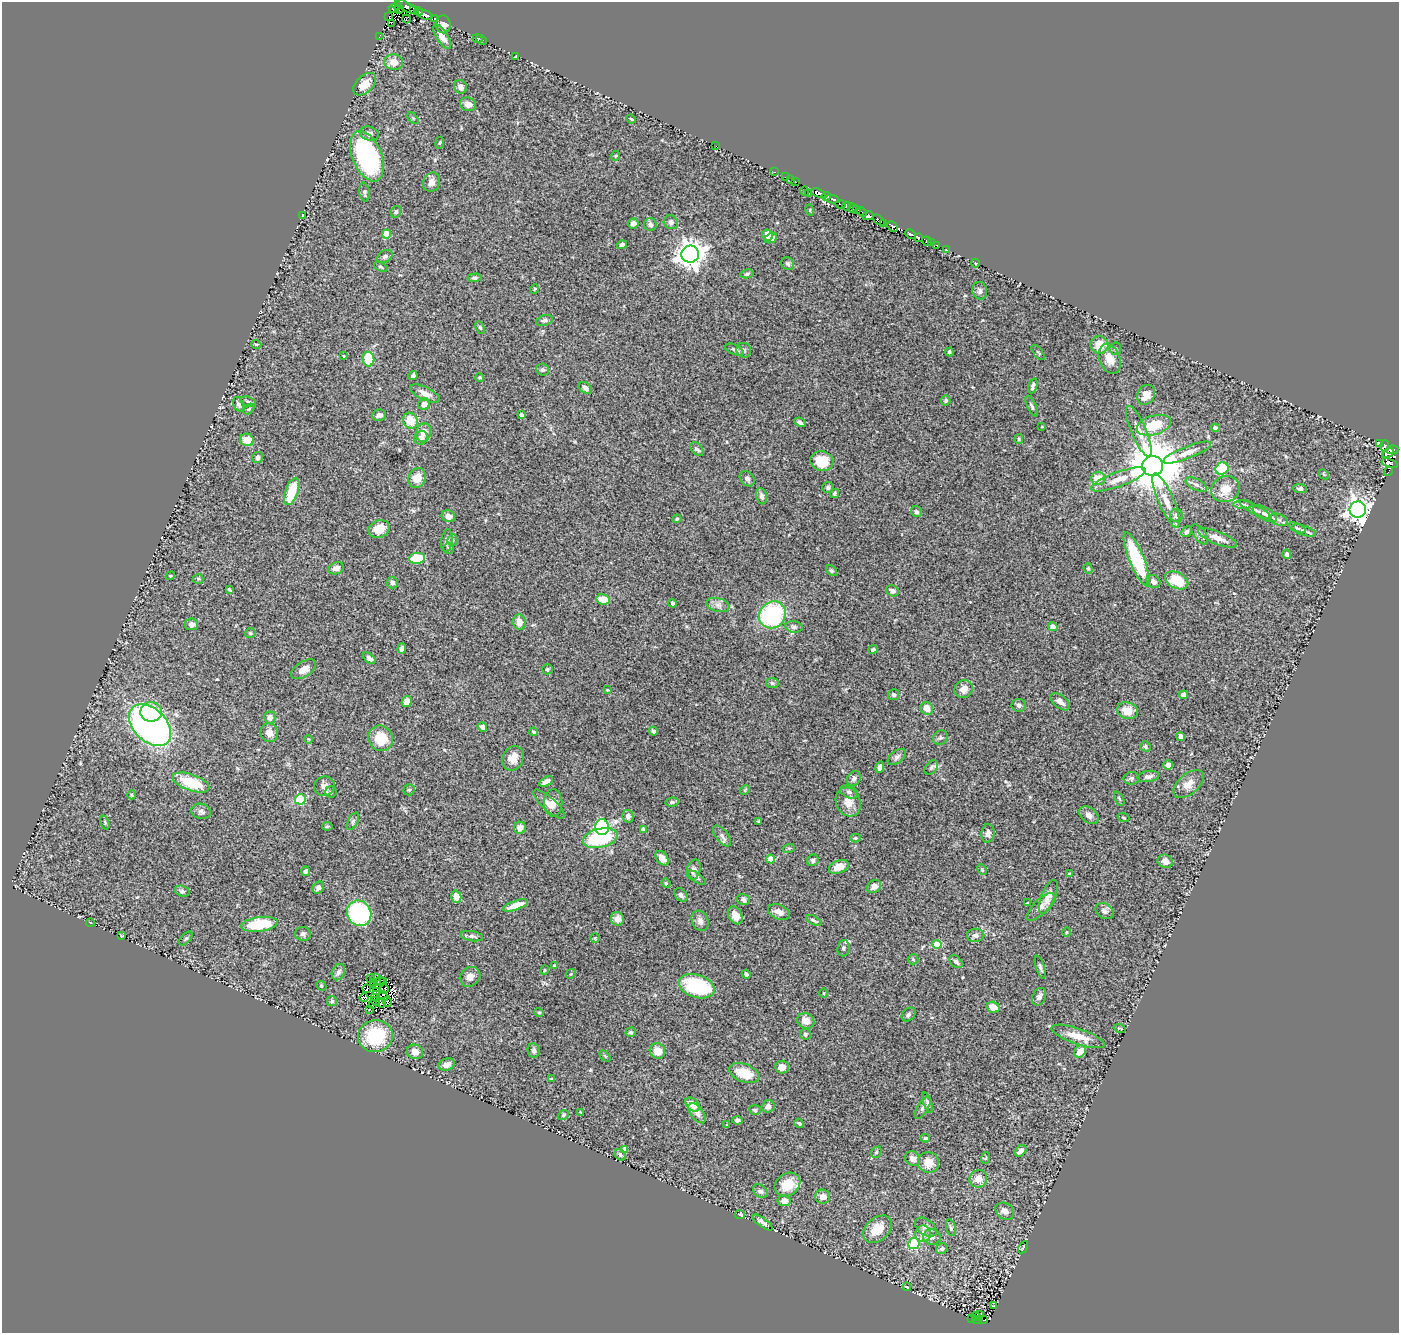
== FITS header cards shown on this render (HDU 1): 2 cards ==
NAXIS1  =                 1397
NAXIS2  =                 1331

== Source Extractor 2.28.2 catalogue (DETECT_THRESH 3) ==
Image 1397 x 1331 px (HDU 1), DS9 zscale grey, 1 PNG px = 1 image px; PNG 1401 x 1335 px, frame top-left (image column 1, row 1331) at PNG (2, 2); each listed source drawn as its Kron ellipse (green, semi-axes under 4 px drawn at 4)
Background 0.753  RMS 0.04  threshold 0.119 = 3 sigma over >= 5 px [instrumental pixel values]
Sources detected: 382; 11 with non-positive FLUX_AUTO (blend fragments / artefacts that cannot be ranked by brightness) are neither listed nor drawn; the other 371 listed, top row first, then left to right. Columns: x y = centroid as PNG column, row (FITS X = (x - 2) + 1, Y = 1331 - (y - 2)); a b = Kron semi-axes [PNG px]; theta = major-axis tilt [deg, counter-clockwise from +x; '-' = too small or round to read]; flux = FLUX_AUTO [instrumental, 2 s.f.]
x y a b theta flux
397 5 4 3 - 80
407 7 13 4 -30 220
394 9 5 2 - 50
399 9 4 3 - 71
413 9 3 2 - 49
418 12 4 3 - 230
424 14 9 4 -22 640
389 16 2 2 - 12
434 18 3 3 - 36
406 19 4 2 - 8.3
391 23 2 2 - 16
443 24 9 7 -88 18
442 36 14 5 -58 22
379 37 2 2 - 1.8
478 39 5 3 - 2
481 40 6 2 -44 1.4
515 56 3 2 - 2
394 62 9 7 -6 25
365 84 14 8 44 35
461 87 7 6 - 13
468 104 8 6 -15 18
413 118 7 4 -46 3.4
631 119 5 3 - 2.4
369 134 9 7 -16 11
440 143 6 3 81 2.6
716 146 2 2 - 21
367 156 26 14 -67 450
615 156 5 3 - 2.2
774 172 3 2 - 17
786 177 3 2 - 22
791 180 2 2 - 4
795 181 2 2 - 2.3
431 182 10 8 65 16
805 191 4 2 - 2.9
365 192 9 5 -83 6.2
809 193 3 2 - 26
818 193 8 4 -19 310
826 196 4 4 - 110
832 199 7 3 -10 180
840 204 5 3 - 73
846 206 4 4 - 82
852 208 4 3 - 110
857 209 3 3 - 20
810 210 6 3 -74 2.4
396 212 6 5 - 4.7
862 212 5 3 - 140
303 215 3 2 - 2.9
868 216 6 3 9 210
879 220 6 3 -42 110
671 222 7 6 - 8.6
633 223 5 5 - 11
883 223 3 2 - 50
650 225 7 6 - 8.1
892 227 6 4 -47 180
386 234 4 4 - 49
911 234 6 3 -29 110
768 235 6 5 - 23
771 238 6 4 26 17
918 238 4 4 - 34
927 241 5 3 - 24
931 243 3 2 - 5
622 245 5 4 - 5.5
937 245 3 2 - 16
947 250 2 2 - 5.5
690 254 9 8 - 2900
385 256 8 6 32 6.1
975 263 4 3 - 1.7
788 264 7 6 - 5.4
381 267 7 3 -26 3.7
747 274 7 4 11 4.2
475 278 7 4 2 5.3
534 289 4 3 - 2.4
980 291 9 7 -77 8.8
544 320 9 5 17 6.6
480 327 6 4 -62 3.5
256 344 5 3 - 2.8
1099 345 9 8 - 46
1115 349 6 5 - 5.2
734 350 10 5 -24 7.4
744 350 7 7 - 9.5
949 352 4 3 - 4.9
1038 353 9 3 -50 3.2
344 356 3 3 - 2.6
369 359 7 5 -81 73
1110 359 15 10 -68 36
542 370 6 6 - 5.2
413 375 4 3 - 7.3
480 377 4 4 - 3.2
1033 386 7 4 72 7.5
585 388 7 5 -36 9.1
425 393 16 6 -26 18
1146 395 10 8 60 27
946 400 5 5 - 4.2
248 402 8 5 -18 5.3
239 404 7 5 -65 5.9
424 404 6 5 - 14
1032 406 11 4 -66 7
249 409 6 4 45 3.3
379 415 7 5 14 12
522 415 4 4 - 5
410 421 8 7 - 47
800 422 6 4 -27 6.4
1154 425 17 9 15 74
1042 427 3 2 - 1.7
1215 428 4 4 - 10
1139 431 27 7 -67 31
423 432 9 7 71 21
421 438 7 6 - 10
1019 439 5 4 - 3.7
247 440 7 6 - 39
1379 443 4 2 - 42
1385 446 5 3 - 170
697 449 8 5 -44 7.3
1392 450 6 4 8 260
1187 453 25 6 21 26
1388 453 6 3 31 120
258 458 5 5 - 7.8
822 461 11 9 -15 61
1390 463 8 3 -20 34
1153 466 10 10 - 18000
1222 468 7 6 - 110
1389 471 5 2 - 4.9
1324 474 5 3 - 2.4
417 478 10 8 65 33
1098 478 7 6 - 33
747 479 8 6 -48 8.5
1118 479 29 7 20 36
1196 485 11 5 -27 9.8
828 487 5 5 - 6.1
1226 489 14 13 - 43
1300 489 7 4 -2 6.5
292 491 14 6 70 78
835 493 5 4 - 4.6
762 496 8 5 -78 10
1166 501 29 7 -66 37
1243 504 10 4 0 8.4
1358 509 8 8 - 1700
1255 510 18 4 -28 15
916 512 6 5 - 5.9
1265 514 13 6 -28 12
448 516 7 5 -23 16
1176 516 6 6 - 12
677 519 4 4 - 3.4
1279 520 9 5 -18 7.9
1297 528 9 4 -25 6.1
379 529 11 8 22 42
1303 530 13 5 -17 11
1187 532 6 4 46 6.6
1200 534 12 6 -53 8.8
1217 538 21 6 -22 23
453 540 5 5 - 4.3
447 541 11 5 81 9.8
448 549 5 5 - 4.6
1287 554 4 4 - 7.9
417 558 8 5 8 100
1137 559 29 7 -68 210
336 568 8 5 17 13
1088 569 5 4 - 3.7
831 571 6 4 -39 4.4
170 576 5 3 - 2.5
198 579 5 5 - 3
1177 580 12 8 -27 85
1153 582 7 6 - 12
392 583 6 5 - 6.8
229 590 4 3 - 4
892 591 7 5 -26 10
603 599 7 5 -11 46
672 603 4 4 - 4.2
718 605 12 6 -15 13
773 615 14 13 - 290
519 622 8 6 -75 24
192 624 6 6 - 11
794 627 8 5 -8 7.4
1053 627 5 4 - 14
250 633 5 4 - 3.8
402 649 5 4 - 7.8
873 649 4 4 - 5
369 658 7 4 -40 8.1
304 669 14 7 33 19
547 669 5 5 - 5.1
772 683 6 5 - 4.6
964 689 9 8 - 19
607 690 3 2 - 2.6
894 695 5 5 - 5.2
1183 695 4 4 - 10
407 701 5 5 - 21
1060 702 11 6 -40 14
1019 705 7 6 - 7.3
927 708 7 6 - 28
1127 711 10 8 -20 36
151 712 11 9 -1 68
270 717 6 5 - 13
150 725 25 16 -45 1100
482 727 5 4 - 8.1
653 731 4 3 - 5.9
534 732 4 3 - 4.2
269 733 9 8 - 17
1181 736 4 4 - 14
381 738 13 12 - 64
940 738 8 7 - 6.9
308 739 4 3 - 2.1
1145 746 5 5 - 5.3
897 757 10 6 39 8
513 758 12 10 68 25
1168 765 5 5 - 11
880 767 6 4 74 9.7
931 768 8 5 50 6.4
1148 776 11 5 8 9.1
1131 778 8 6 9 6.9
854 779 8 6 57 6.7
546 781 7 4 30 11
191 783 19 8 -19 89
1189 784 18 10 40 25
324 786 10 9 - 15
409 790 5 5 - 4.5
745 790 5 4 - 3.3
331 792 5 5 - 4.2
849 792 9 6 -23 7.6
132 795 4 4 - 3.3
300 799 5 5 - 170
1119 799 7 3 -62 3.4
672 802 6 4 9 5.2
848 802 15 12 -64 29
553 803 13 9 -89 22
549 804 20 7 -42 22
201 811 9 7 -18 8.8
1089 815 11 7 -38 11
628 816 6 5 - 7.7
1123 818 6 3 -19 2.5
353 821 9 5 64 5.9
759 821 3 3 - 2.9
105 822 7 4 -72 3.9
327 826 5 3 - 3.3
602 827 8 7 - 230
520 828 6 6 - 16
643 829 4 4 - 11
988 833 9 6 84 14
722 836 12 6 -51 10
600 838 18 9 13 220
855 838 5 4 - 3.2
789 848 6 4 18 3.2
662 858 8 5 -51 22
770 859 4 4 - 56
813 860 6 5 - 6.3
1165 861 8 6 -24 15
839 867 10 6 21 29
694 870 10 6 75 12
982 870 5 4 - 3.5
305 871 5 4 - 5.6
1069 874 4 4 - 2.3
697 878 10 4 -35 5.9
666 883 5 4 - 3.1
874 886 7 6 - 15
318 888 6 5 - 9.9
182 891 7 5 -18 5.3
681 895 7 5 -47 7.1
456 897 6 5 - 27
1048 897 18 7 67 25
743 899 7 5 -14 6.4
1027 903 4 3 - 2
515 905 13 4 19 31
1040 907 18 7 45 17
1104 911 9 7 -34 9.8
779 912 11 7 -22 18
359 913 13 12 - 240
735 915 9 6 -62 23
617 919 7 6 - 15
814 920 8 3 -27 4.9
700 921 10 8 -65 12
90 922 4 3 - 2.4
259 924 18 7 7 110
1067 932 4 3 - 2.1
303 934 8 7 - 7
976 935 8 6 1 11
122 936 3 3 - 2.3
472 936 11 5 -9 7.4
186 938 8 4 47 4.8
595 938 5 5 - 3.2
937 944 4 4 - 82
843 948 8 6 81 7.2
913 959 5 5 - 3.5
956 962 8 5 -43 6.5
555 966 3 3 - 5.1
1040 967 12 3 -73 5.4
545 970 4 4 - 3
338 972 8 6 66 7.8
571 974 5 4 - 3.2
746 974 4 4 - 6.8
470 977 11 9 36 18
370 978 3 2 - 0.95
376 978 4 2 - 3.4
379 981 5 2 - 6.7
384 981 2 2 - 5.1
374 982 3 2 - 3.4
321 986 5 4 - 3.3
697 986 18 11 -18 210
377 987 2 2 - 2.4
367 989 4 3 - 2.8
385 989 4 2 - 0.084
376 992 4 2 - 2.2
824 993 5 3 - 2.3
384 996 5 2 - 2.4
374 997 3 2 - 2.1
1039 997 9 6 65 9.2
364 998 4 3 - 3.2
332 1001 5 5 - 4.2
375 1001 5 2 - 0.53
387 1002 5 2 - 4.5
381 1003 5 2 - 2.6
373 1005 4 2 - 1
993 1007 6 5 - 25
370 1009 2 2 - 6.5
539 1012 5 4 - 3.3
908 1014 8 6 46 5.9
806 1021 9 7 -24 27
1120 1028 6 3 -22 3.2
631 1032 5 5 - 4.9
805 1034 5 5 - 5.7
375 1036 17 16 - 150
1078 1036 28 8 -19 46
534 1050 7 6 - 8.2
657 1051 8 7 - 28
1080 1051 6 5 - 33
415 1052 8 7 - 18
605 1056 6 4 -46 2.8
447 1064 8 6 16 20
782 1067 7 6 - 16
744 1073 16 9 -20 64
551 1079 4 3 - 3.6
928 1103 11 4 -69 7
693 1105 8 5 -41 33
768 1106 6 6 - 13
923 1107 12 5 59 9
755 1110 5 5 - 5.7
580 1112 3 2 - 1.9
697 1113 12 6 -53 13
563 1115 6 4 38 3.6
737 1120 5 3 - 6.5
799 1123 5 3 - 3.8
727 1125 4 3 - 2.6
925 1138 4 3 - 4.3
625 1149 4 3 - 9.9
1021 1151 7 4 45 9.3
876 1152 6 5 - 4
620 1155 6 4 -47 4.4
986 1158 6 3 70 3.3
913 1159 8 7 - 13
928 1162 10 10 - 33
978 1179 9 8 - 23
787 1185 13 11 35 52
760 1191 8 6 -39 7.7
823 1197 7 7 - 16
784 1201 6 5 - 20
1005 1211 10 7 -33 14
740 1214 5 4 - 4.1
763 1222 12 4 -36 11
926 1227 12 7 -36 14
951 1228 8 4 -76 5.4
877 1229 16 11 41 51
923 1234 8 8 - 25
932 1237 9 8 - 13
914 1244 5 5 - 230
1023 1247 6 2 57 2.3
942 1249 6 5 - 6.1
907 1287 4 2 - 2.7
993 1306 3 2 - 2.1
979 1315 3 3 - 8.5
976 1316 4 2 - 12
972 1318 4 2 - 6.6
977 1320 4 2 - 120
984 1320 4 2 - 7.6
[11 non-positive-flux detections neither listed nor drawn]